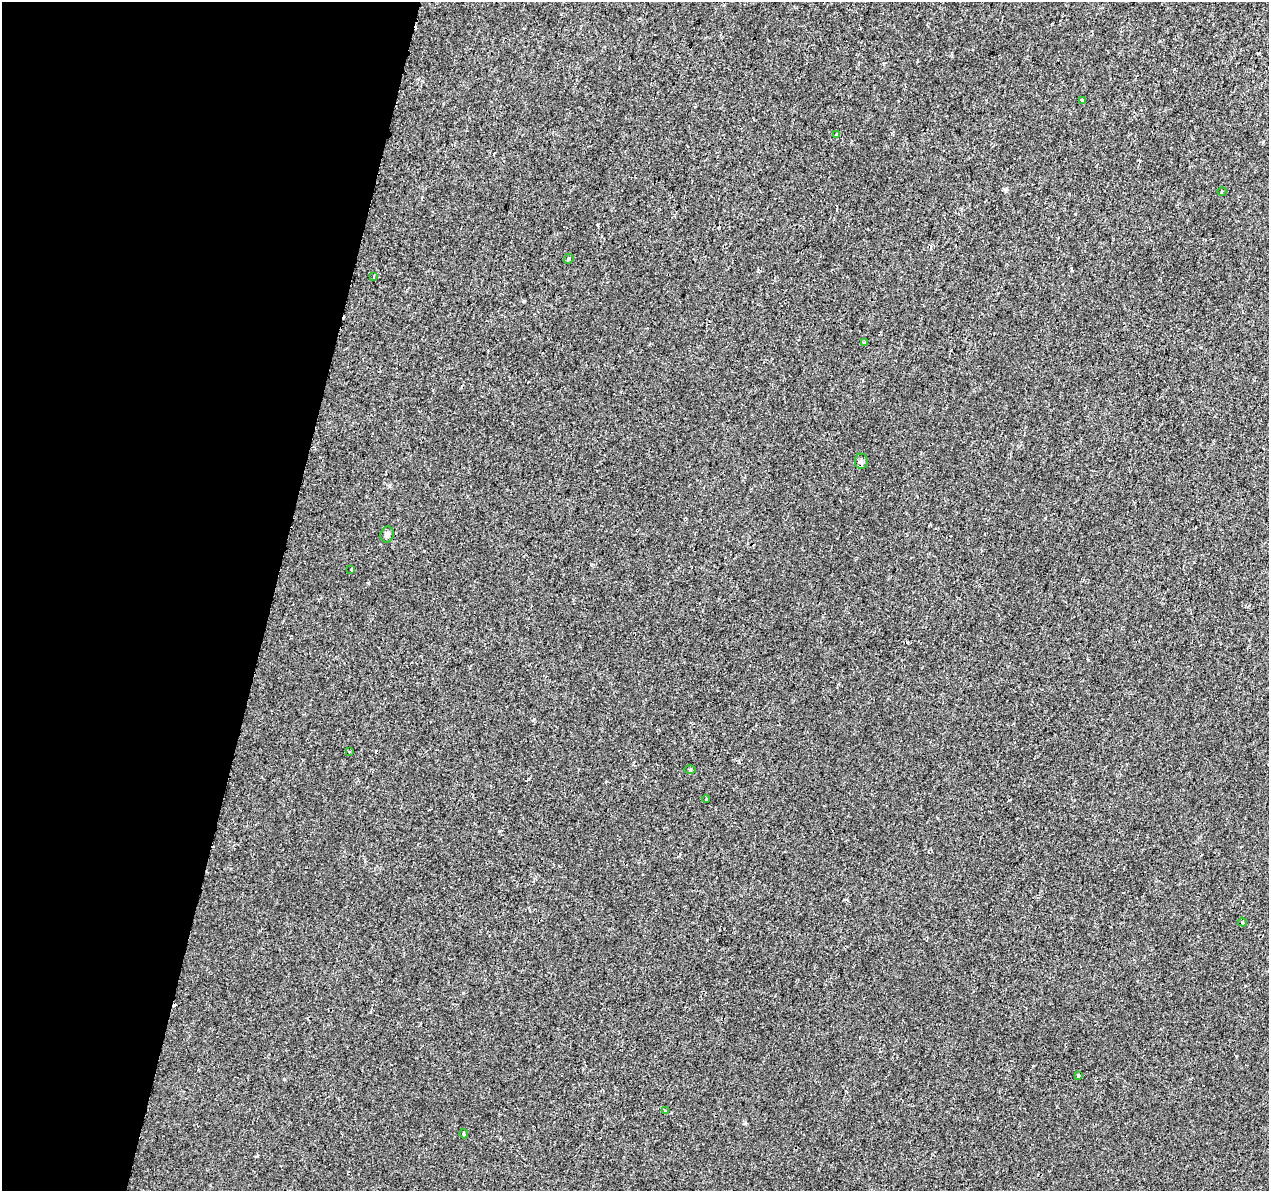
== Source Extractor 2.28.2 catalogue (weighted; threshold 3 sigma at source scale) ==
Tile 9 of 4 x 4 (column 1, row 3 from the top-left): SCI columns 26-1292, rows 1530-2718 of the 5108 x 5377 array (HDU 1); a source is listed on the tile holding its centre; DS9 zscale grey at full resolution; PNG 1271 x 1193 px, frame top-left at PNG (2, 2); each listed source drawn as its Kron ellipse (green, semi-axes under 4 px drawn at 4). Shown black and unused: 21% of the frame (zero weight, under 2 of 3 exposures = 3% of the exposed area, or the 3 px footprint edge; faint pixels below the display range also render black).
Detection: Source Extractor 2.28.2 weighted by HDU 2 'WHT'; one run over the whole footprint, this tile lists its part. Background 0.00121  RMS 0.0038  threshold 0.017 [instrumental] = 3 sigma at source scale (4.5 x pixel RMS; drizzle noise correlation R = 1.50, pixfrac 1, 0.0396/0.0396 arcsec/px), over >= 5 px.
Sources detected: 19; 3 cosmic-ray / hot-pixel residue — neither listed nor drawn; the other 16 listed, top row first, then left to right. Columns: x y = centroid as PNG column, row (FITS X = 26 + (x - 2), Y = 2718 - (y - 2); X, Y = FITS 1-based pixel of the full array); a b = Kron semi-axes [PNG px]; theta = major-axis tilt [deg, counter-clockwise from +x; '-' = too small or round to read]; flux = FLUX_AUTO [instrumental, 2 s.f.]
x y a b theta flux
1082 100 4 3 - 4.3
837 135 3 3 - 2.3
1222 191 4 3 - 0.32
569 259 5 3 - 0.61
374 277 3 2 - 0.48
865 343 4 3 - 1.7
861 461 8 6 -85 0.9
387 534 8 6 70 1.4
351 570 3 3 - 1.2
349 751 2 2 - 0.35
690 769 5 3 - 0.35
706 799 4 3 - 0.34
1242 922 5 3 - 0.58
1078 1075 4 3 - 0.5
665 1110 4 3 - 0.39
464 1134 4 3 - 0.61
Unlisted compact peaks at least as high as the median listed source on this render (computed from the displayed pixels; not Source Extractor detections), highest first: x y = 284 1079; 368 583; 1006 189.